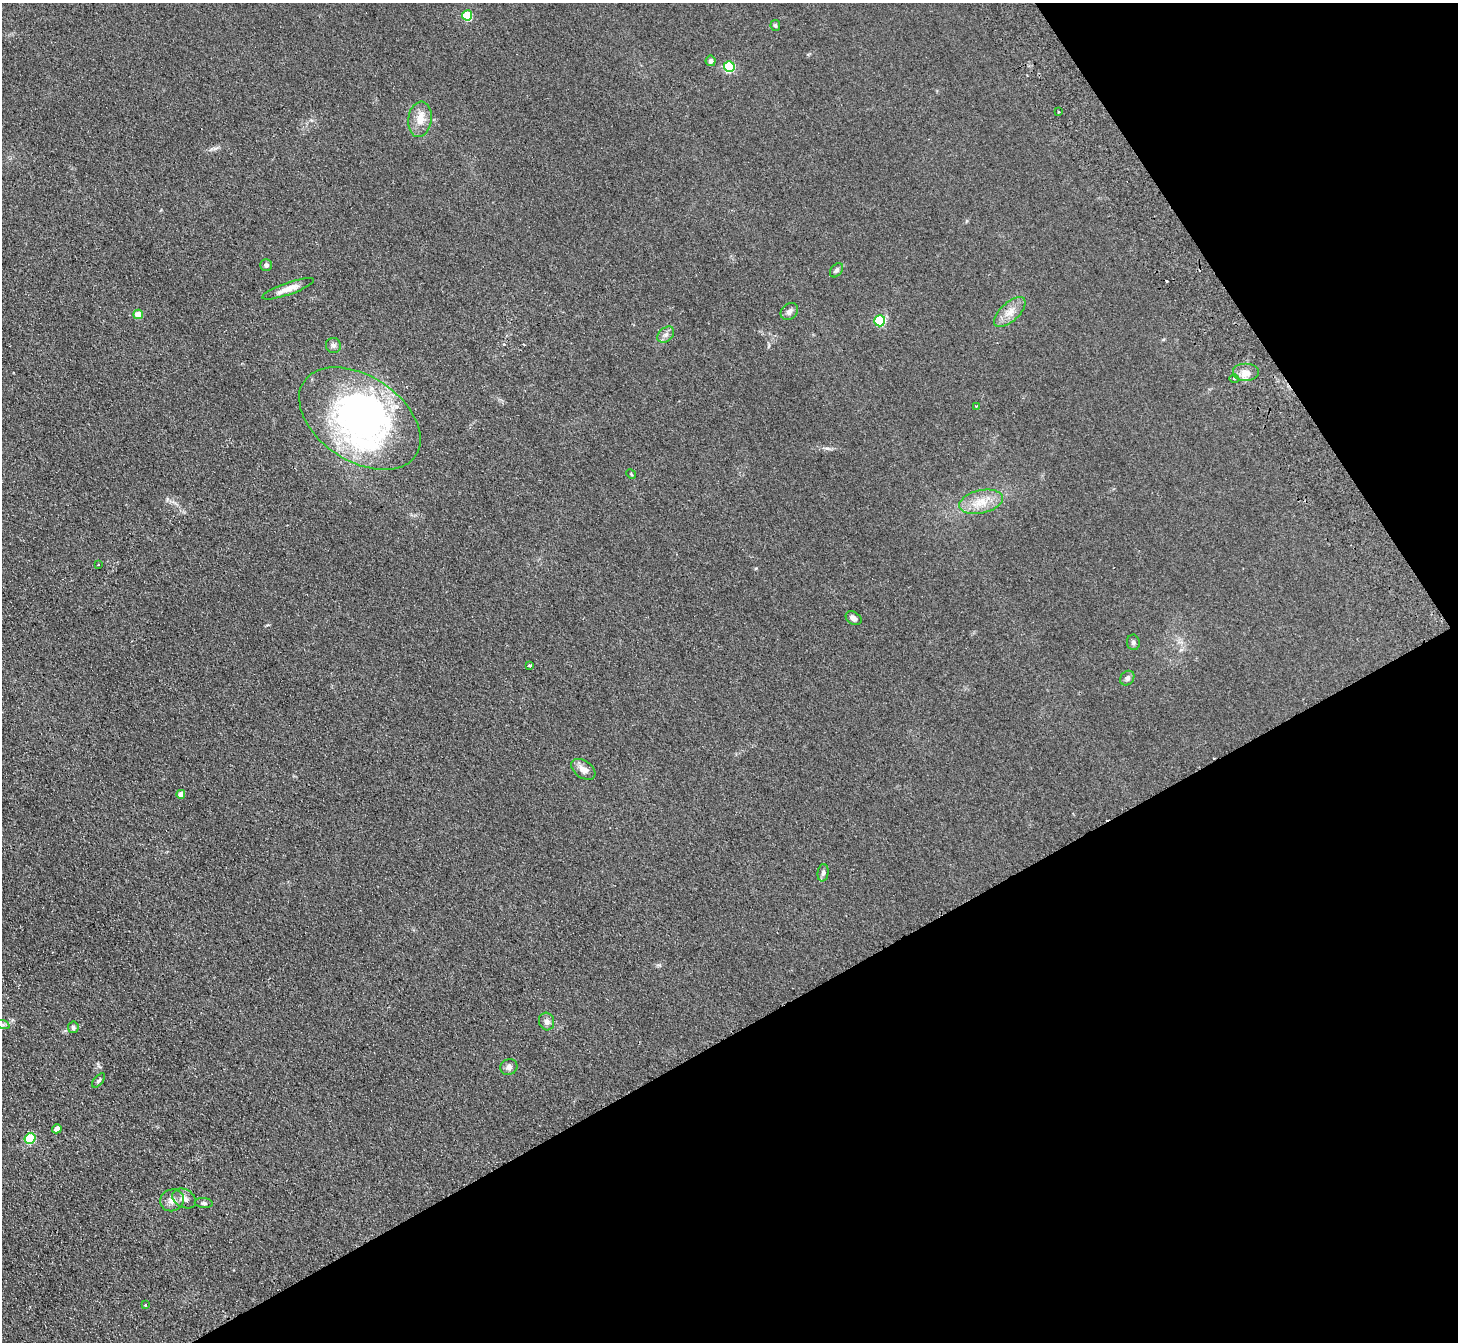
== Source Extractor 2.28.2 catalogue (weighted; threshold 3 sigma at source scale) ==
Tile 12 of 4 x 4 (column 4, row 3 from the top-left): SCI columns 4419-5874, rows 1534-2873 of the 5926 x 5882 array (HDU 1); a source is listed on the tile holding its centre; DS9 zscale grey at full resolution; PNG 1460 x 1344 px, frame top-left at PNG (2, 3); each listed source drawn as its Kron ellipse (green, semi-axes under 4 px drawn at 4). Shown black and unused: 30% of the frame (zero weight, under 2 of 3 exposures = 3% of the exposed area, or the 3 px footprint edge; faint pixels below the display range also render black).
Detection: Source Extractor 2.28.2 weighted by HDU 2 'WHT'; one run over the whole footprint, this tile lists its part. Background 0.106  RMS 0.012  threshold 0.0521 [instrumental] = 3 sigma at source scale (4.5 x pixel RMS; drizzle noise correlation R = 1.50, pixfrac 1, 0.05/0.05 arcsec/px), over >= 5 px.
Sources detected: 46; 3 inside a brighter object's white glare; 3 cosmic-ray / hot-pixel residue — neither listed nor drawn; the other 40 listed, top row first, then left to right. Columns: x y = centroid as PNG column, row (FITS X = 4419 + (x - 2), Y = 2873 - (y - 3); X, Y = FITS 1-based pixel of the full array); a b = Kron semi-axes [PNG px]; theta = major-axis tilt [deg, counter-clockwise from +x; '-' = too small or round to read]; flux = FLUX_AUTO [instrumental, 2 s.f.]
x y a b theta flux
467 15 5 5 - 53
775 25 5 4 - 1.4
711 61 5 5 - 3.4
729 67 5 5 - 86
1059 112 3 2 - 1.4
420 119 18 11 82 14
266 265 6 6 - 3.1
837 270 8 5 51 2.7
288 289 27 6 19 11
789 312 10 7 43 4.7
1010 312 20 9 42 12
138 314 5 4 - 19
880 321 5 5 - 69
666 335 9 6 40 4.5
333 345 7 7 - 3.2
1245 373 13 9 0 8.7
1234 379 4 3 - 1.2
977 406 3 2 - 1.4
360 419 67 42 -34 300
631 474 5 4 - 1.1
981 502 22 11 13 19
98 565 3 2 - 2.1
854 618 8 6 -32 5
1133 642 8 6 -82 2.7
529 665 4 3 - 4.2
1127 678 8 6 49 3.6
583 769 13 8 -35 8.3
181 794 4 4 - 7.8
823 873 8 5 82 3.1
546 1021 9 7 -75 4.7
3 1025 7 4 -19 2.3
73 1027 6 5 - 2.7
509 1067 9 7 33 4.5
99 1080 8 4 50 2.3
57 1129 5 4 - 8.8
30 1138 5 5 - 71
184 1198 12 9 -29 6.7
172 1200 12 11 - 7.9
204 1203 9 5 -5 2.4
145 1305 3 3 - 2.3